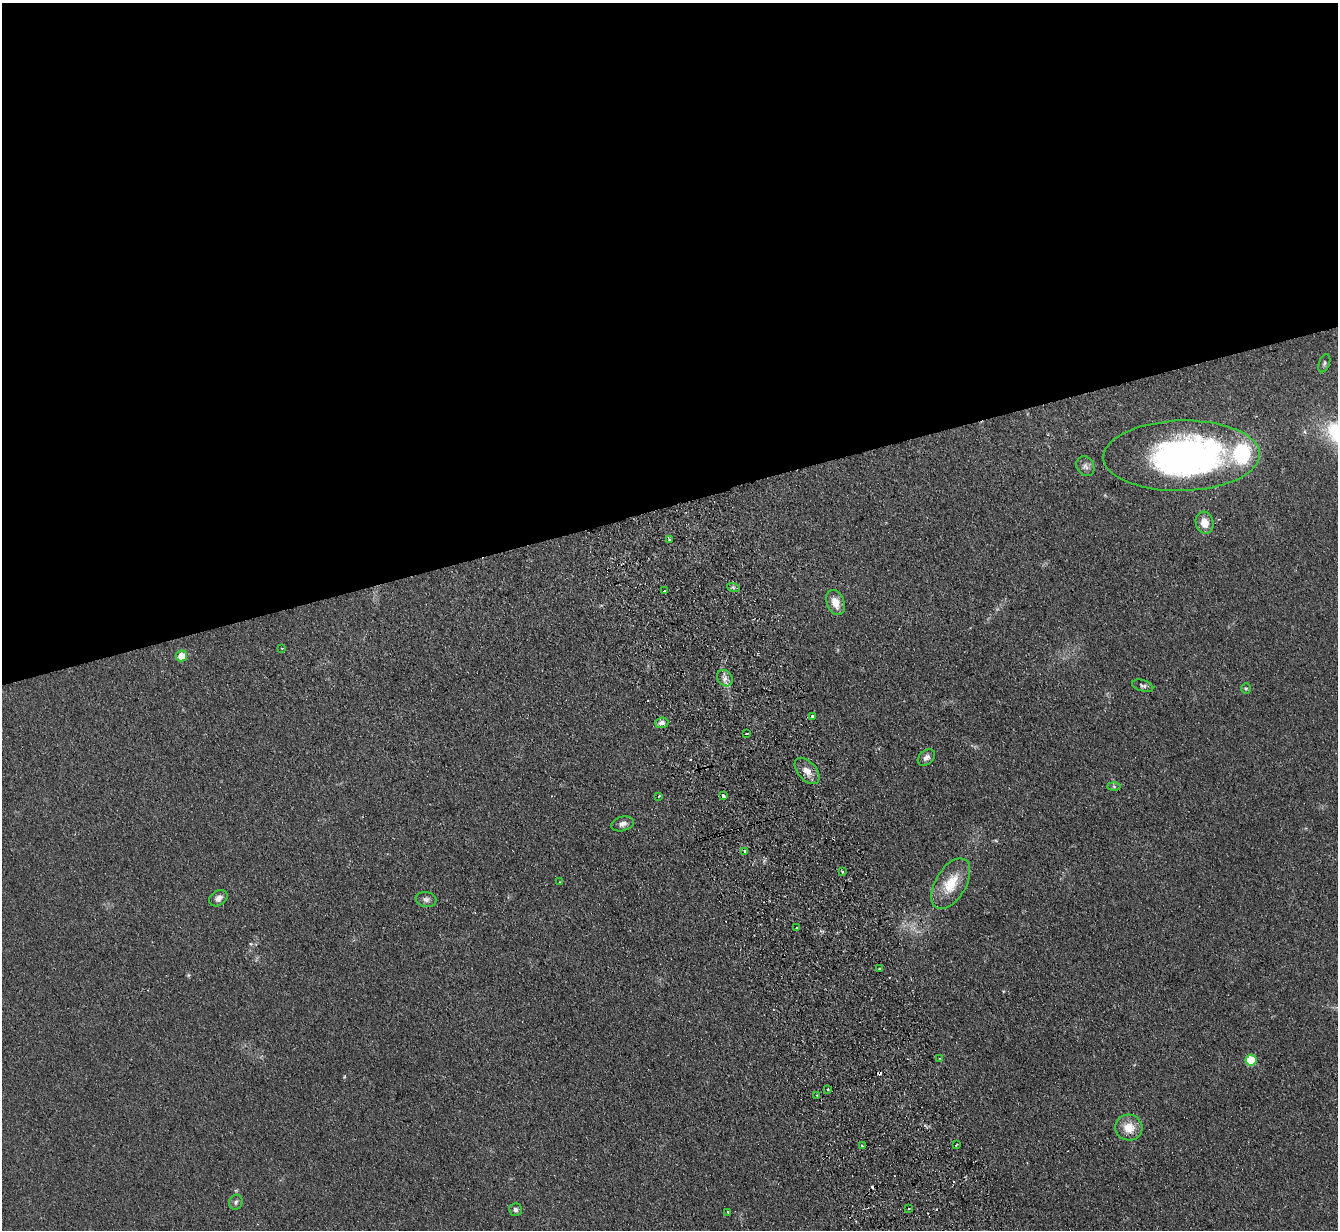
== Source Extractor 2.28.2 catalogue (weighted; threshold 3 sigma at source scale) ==
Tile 2 of 4 x 4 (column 2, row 1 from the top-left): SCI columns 1385-2720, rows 3840-5067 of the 5439 x 5351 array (HDU 1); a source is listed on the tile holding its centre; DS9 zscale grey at full resolution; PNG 1340 x 1232 px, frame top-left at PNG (2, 3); each listed source drawn as its Kron ellipse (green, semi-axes under 4 px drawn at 4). Shown black and unused: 41% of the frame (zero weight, under 2 of 3 exposures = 3% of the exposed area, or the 3 px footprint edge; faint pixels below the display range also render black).
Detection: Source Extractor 2.28.2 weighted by HDU 2 'WHT'; one run over the whole footprint, this tile lists its part. Background 0.0751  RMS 0.0075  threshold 0.0339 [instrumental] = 3 sigma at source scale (4.5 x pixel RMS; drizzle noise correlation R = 1.50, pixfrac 1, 0.05/0.05 arcsec/px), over >= 5 px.
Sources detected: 50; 1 inside a brighter object's white glare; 7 cosmic-ray / hot-pixel residue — neither listed nor drawn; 1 inside a brighter listed object's ellipse — not listed separately; the other 41 listed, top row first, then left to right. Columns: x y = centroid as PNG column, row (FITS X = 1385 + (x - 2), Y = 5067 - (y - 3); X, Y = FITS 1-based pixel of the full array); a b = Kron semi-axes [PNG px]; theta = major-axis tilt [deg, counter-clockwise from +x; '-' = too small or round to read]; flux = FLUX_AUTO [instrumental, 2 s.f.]
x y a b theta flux
1324 363 9 5 70 1.5
1182 456 78 35 1 250
1085 466 10 8 -59 3.2
1205 523 11 8 -75 8.4
670 540 3 3 - 1
733 587 6 4 -19 1.2
665 591 3 3 - 1.5
835 602 13 8 -68 8.4
282 648 4 3 - 0.55
182 656 6 5 - 13
725 678 9 7 -54 3.8
1143 686 11 5 -17 1.9
1246 688 5 5 - 1.1
812 716 3 3 - 2.2
662 723 6 5 - 3.7
746 734 3 2 - 0.66
926 757 10 7 41 3.2
807 771 15 9 -48 6.7
1114 786 6 4 -2 1.2
659 796 3 2 - 1.2
723 796 3 3 - 2.9
622 824 12 7 14 3.3
745 851 3 3 - 3.6
842 871 3 3 - 1.2
559 882 3 2 - 0.55
951 884 28 15 59 21
218 898 10 7 34 3.5
426 899 10 7 -10 2.8
797 928 3 3 - 1.4
879 968 3 3 - 2.4
940 1058 3 2 - 0.74
1251 1060 5 5 - 28
828 1089 3 3 - 1
817 1095 3 2 - 0.66
1129 1128 14 13 - 12
956 1145 4 2 - 0.64
862 1146 3 2 - 1.3
236 1202 7 6 - 2
515 1209 6 6 - 2.1
909 1209 2 2 - 0.79
728 1213 3 2 - 1.1